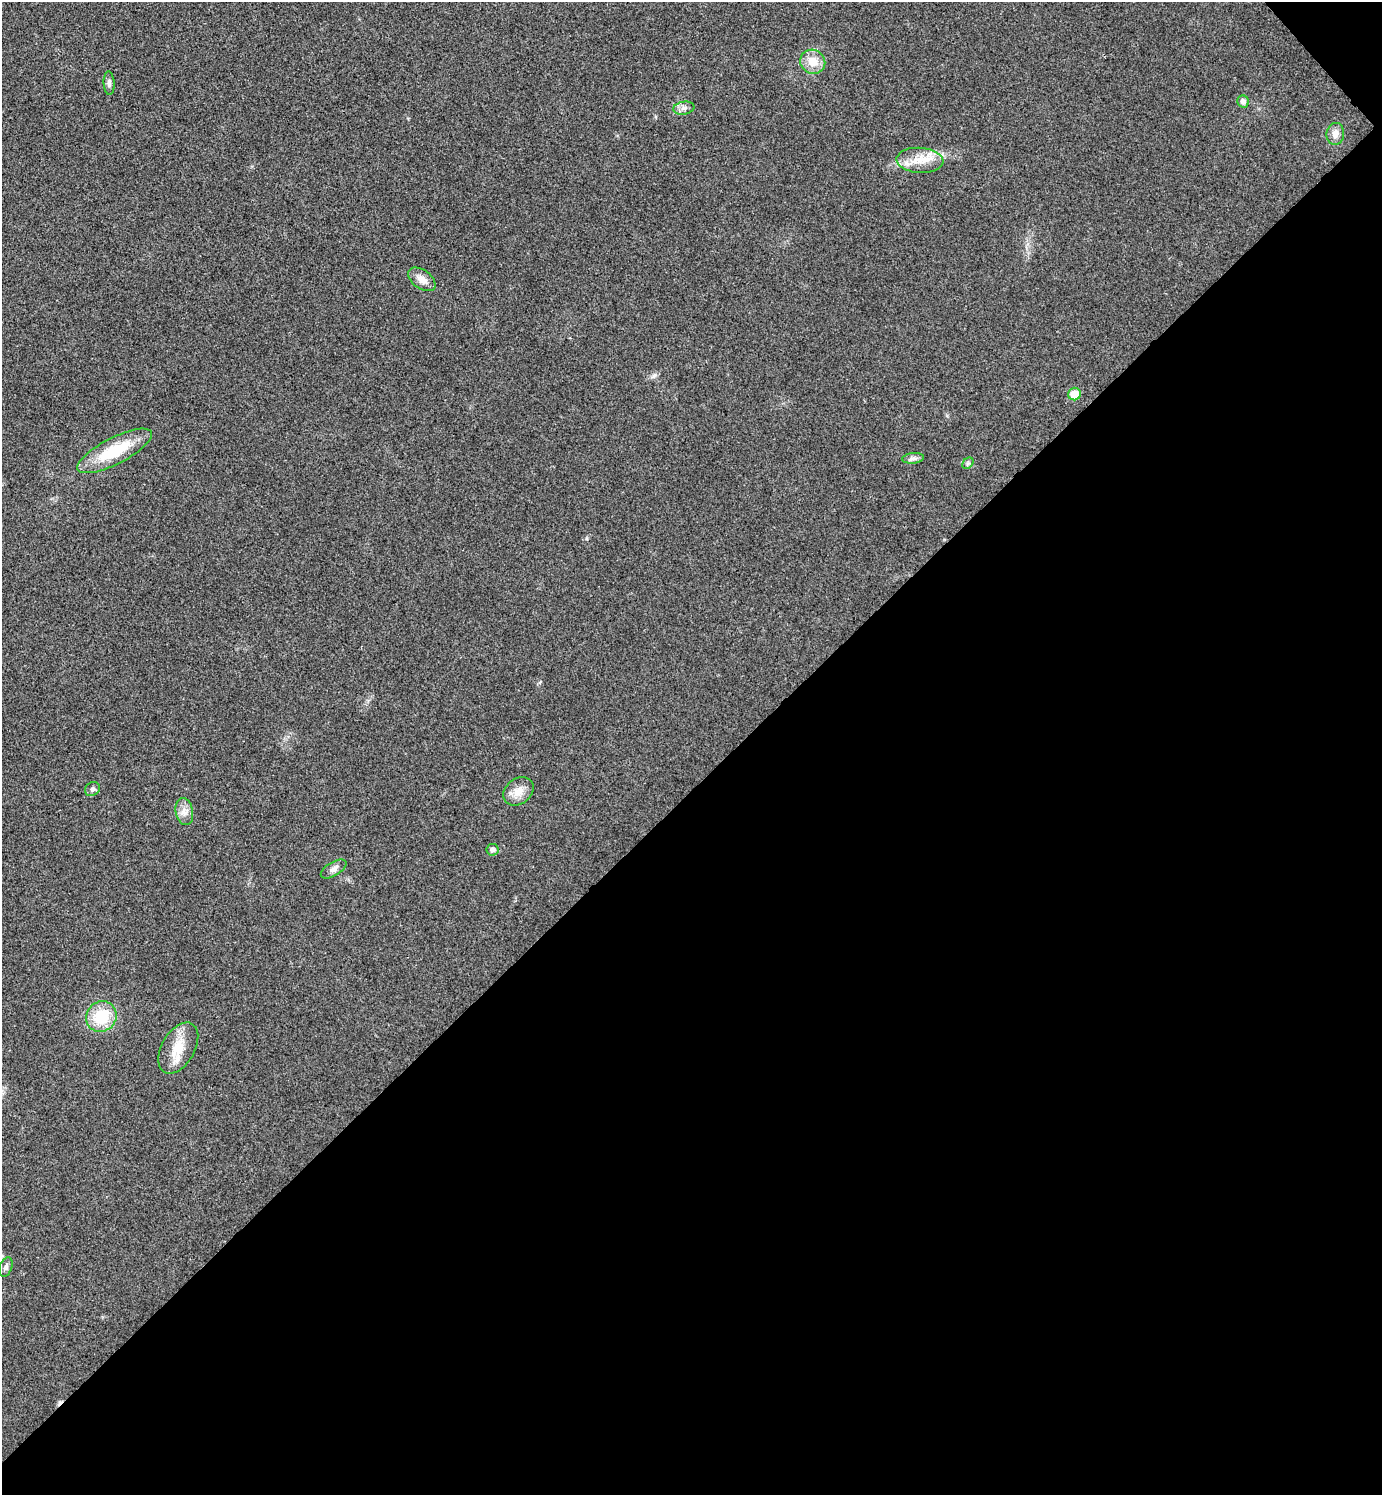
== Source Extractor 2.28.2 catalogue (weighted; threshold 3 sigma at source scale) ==
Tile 12 of 4 x 4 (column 4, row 3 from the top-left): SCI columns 4441-5820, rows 1497-2989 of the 5980 x 5981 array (HDU 1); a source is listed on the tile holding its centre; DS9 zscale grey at full resolution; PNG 1384 x 1497 px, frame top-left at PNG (2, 2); each listed source drawn as its Kron ellipse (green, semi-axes under 4 px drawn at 4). Shown black and unused: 48% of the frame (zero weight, under 3 of 4 exposures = <1% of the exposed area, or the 3 px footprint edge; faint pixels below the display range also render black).
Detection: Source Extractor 2.28.2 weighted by HDU 2 'WHT'; one run over the whole footprint, this tile lists its part. Background 0.0285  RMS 0.0054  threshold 0.0241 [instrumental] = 3 sigma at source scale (4.5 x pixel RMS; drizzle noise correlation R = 1.50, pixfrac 1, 0.05/0.05 arcsec/px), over >= 5 px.
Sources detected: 20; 1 cosmic-ray / hot-pixel residue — neither listed nor drawn; the other 19 listed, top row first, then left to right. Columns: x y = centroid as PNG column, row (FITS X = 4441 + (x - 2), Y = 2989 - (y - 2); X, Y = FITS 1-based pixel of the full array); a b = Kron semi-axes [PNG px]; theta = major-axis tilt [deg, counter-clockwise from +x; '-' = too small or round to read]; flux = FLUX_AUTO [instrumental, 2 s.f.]
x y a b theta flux
813 62 13 11 -31 8.1
109 83 12 5 -87 1.8
1243 102 6 5 - 2.2
684 108 10 6 10 2.1
1335 134 11 9 84 3.6
920 160 23 12 -4 10
422 279 15 9 -37 4.7
1074 394 6 6 - 9.3
115 451 41 13 27 24
913 458 11 5 5 1.7
968 463 6 5 - 1
92 789 8 6 36 1.5
518 791 16 12 37 6
184 812 14 8 -78 3.8
492 850 6 6 - 1.9
334 869 14 7 31 2.6
101 1017 16 14 42 20
178 1048 28 16 60 12
6 1267 10 6 70 1.7